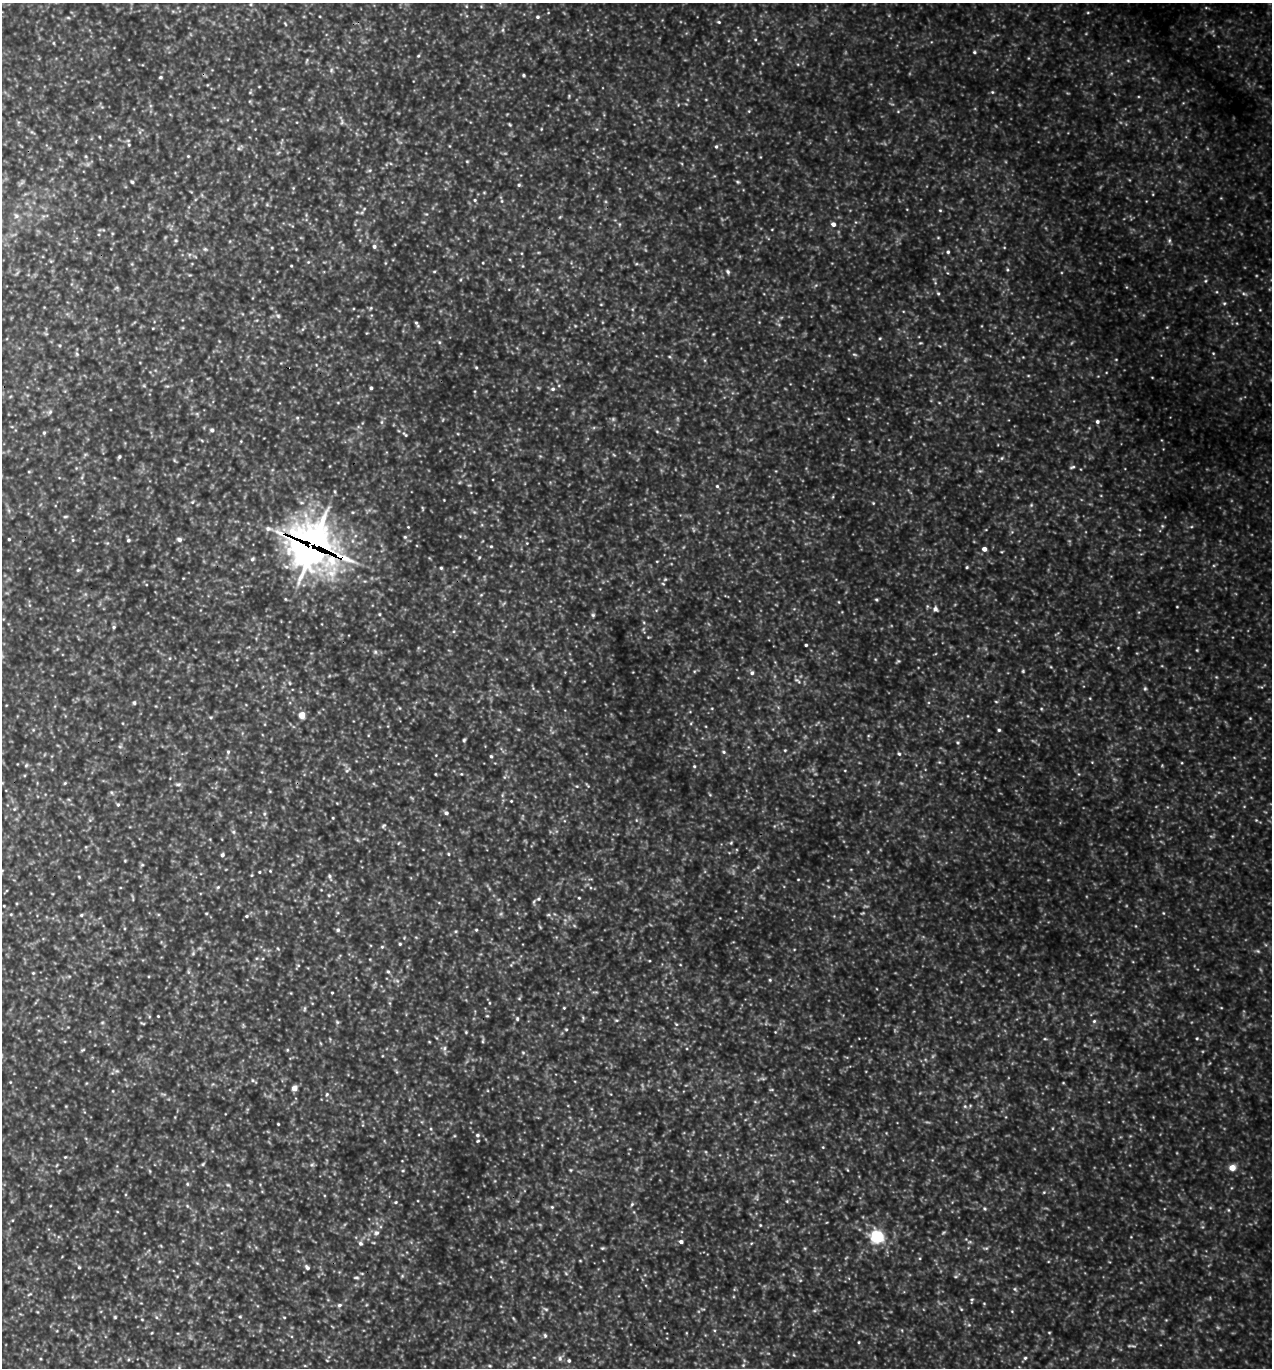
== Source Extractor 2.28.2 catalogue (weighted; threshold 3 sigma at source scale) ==
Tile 11 of 4 x 4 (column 3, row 3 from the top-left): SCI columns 2834-4103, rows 1392-2757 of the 5509 x 5495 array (HDU 1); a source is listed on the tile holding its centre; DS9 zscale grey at full resolution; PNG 1274 x 1370 px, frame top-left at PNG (2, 3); no overlay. Shown black and unused: <1% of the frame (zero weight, under 3 of 5 exposures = <1% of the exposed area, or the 3 px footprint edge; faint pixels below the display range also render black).
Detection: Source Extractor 2.28.2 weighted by HDU 2 'WHT'; one run over the whole footprint, this tile lists its part. Background 0.787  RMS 0.12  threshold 0.53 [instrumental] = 3 sigma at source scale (4.5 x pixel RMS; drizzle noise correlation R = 1.50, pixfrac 1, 0.05/0.05 arcsec/px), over >= 5 px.
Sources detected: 382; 23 too faint to see at this stretch — not listed; the other 359 listed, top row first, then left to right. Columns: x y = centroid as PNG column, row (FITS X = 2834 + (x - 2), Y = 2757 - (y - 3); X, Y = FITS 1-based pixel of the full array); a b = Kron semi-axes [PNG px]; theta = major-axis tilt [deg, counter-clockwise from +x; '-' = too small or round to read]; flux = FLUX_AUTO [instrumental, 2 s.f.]
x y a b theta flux
251 4 5 3 - 14
466 6 5 3 - 11
1206 8 6 3 -19 13
1088 12 5 3 - 13
537 17 5 4 - 20
719 22 5 4 - 17
285 24 6 3 -69 12
503 30 6 4 71 18
755 39 5 4 - 14
53 43 5 3 - 11
974 52 5 4 - 18
418 56 5 4 - 15
307 60 7 3 71 14
331 70 7 5 70 28
523 75 3 3 - 16
160 77 4 4 - 17
250 92 5 5 - 15
992 92 5 4 - 17
569 96 5 4 - 13
102 107 5 5 - 15
749 111 5 4 - 14
898 111 5 3 - 13
342 122 8 5 -86 25
510 125 5 3 - 13
541 129 5 3 - 10
32 132 9 4 -35 23
99 137 4 3 - 9.6
129 145 5 4 - 14
450 146 5 3 - 9.8
716 146 5 4 - 20
239 148 6 5 - 24
85 156 6 3 -70 14
188 156 4 4 - 12
467 161 4 4 - 12
369 170 7 4 19 18
132 182 5 4 - 18
738 182 7 4 -31 18
519 185 5 4 - 17
1153 194 5 3 - 9.8
202 195 6 4 -71 16
475 200 5 4 - 15
502 201 5 4 - 14
267 205 6 4 -1 16
364 209 6 5 - 18
940 210 4 4 - 14
426 214 4 4 - 13
16 216 8 8 - 48
560 217 5 3 - 12
619 224 6 4 -90 14
833 224 4 4 - 56
772 229 4 2 - 7.7
938 238 5 3 - 11
176 240 6 4 -21 17
1169 240 7 5 84 24
230 241 5 3 - 9.6
374 246 5 5 - 32
296 249 4 4 - 9.7
948 252 5 4 - 21
308 262 5 4 - 14
385 263 6 3 71 11
483 263 3 2 - 8.5
636 264 5 3 - 13
291 266 3 3 - 11
523 266 5 3 - 11
1007 270 5 4 - 14
434 272 5 3 - 13
728 272 6 5 - 26
1205 281 5 4 - 15
816 285 6 4 44 20
1126 287 6 3 -71 12
117 288 7 3 8 16
938 293 5 4 - 16
1244 294 9 4 -11 27
1224 303 6 5 - 18
601 304 4 3 - 9.9
371 308 6 5 - 17
278 316 8 5 -31 26
416 323 6 5 - 21
1167 327 5 3 - 11
46 334 6 4 -19 15
880 338 4 4 - 13
439 342 5 4 - 15
920 343 5 3 - 12
60 345 5 4 - 14
1213 353 5 3 - 12
77 354 5 5 - 19
854 354 7 3 -2 17
669 357 6 3 -9 15
1116 359 5 3 - 9.1
704 360 6 4 -70 15
476 367 5 4 - 14
1028 375 5 3 - 10
1152 377 4 2 - 8.5
144 386 6 4 -19 14
167 386 5 4 - 15
371 388 3 3 - 24
553 389 7 6 - 31
338 403 5 3 - 8.7
50 412 7 6 - 28
197 414 6 4 -45 19
297 418 5 5 - 19
382 422 6 4 89 20
1097 422 5 4 - 27
12 427 6 3 -19 14
212 430 5 5 - 33
657 432 5 3 - 11
44 433 5 4 - 18
405 434 8 3 -44 18
241 441 5 3 - 9.9
85 454 6 4 1 17
119 457 4 4 - 19
1002 458 6 5 - 22
174 460 6 4 -71 15
330 466 4 3 - 8.3
1072 467 7 4 16 20
29 472 5 3 - 12
717 486 5 4 - 19
833 497 6 4 88 14
192 502 5 5 - 17
873 503 5 4 - 13
1031 505 6 5 - 17
423 508 6 3 -70 13
65 516 7 3 1 16
1162 526 5 5 - 17
408 527 3 3 - 9
1191 527 5 3 - 15
268 529 8 6 -24 46
1012 532 5 5 - 16
460 536 4 4 - 12
405 537 5 4 - 16
9 539 3 3 - 14
73 540 5 5 - 17
128 540 5 4 - 22
179 540 6 5 - 38
107 543 5 5 - 15
527 543 4 3 - 8.9
313 546 25 22 -40 14000
491 546 4 4 - 14
984 549 5 4 - 68
1002 551 5 3 - 10
479 557 5 4 - 15
252 559 7 5 49 24
657 561 4 3 - 9.2
967 567 4 4 - 15
441 568 4 4 - 16
78 570 6 6 - 22
183 578 3 3 - 8.2
665 579 6 5 - 21
481 595 5 4 - 13
876 599 4 4 - 15
927 606 6 4 -72 16
1177 607 3 2 - 9.1
935 609 7 6 - 44
379 614 4 4 - 12
592 615 6 5 - 21
114 627 6 5 - 21
648 637 4 3 - 9.6
806 645 3 3 - 18
1118 648 4 4 - 13
375 652 6 5 - 24
170 658 5 3 - 13
1051 667 5 4 - 12
694 671 5 3 - 12
752 673 6 6 - 31
1216 677 5 4 - 12
290 683 5 3 - 12
1145 689 6 5 - 20
1090 698 5 3 - 9.9
996 702 5 3 - 14
134 703 5 4 - 19
399 708 5 4 - 14
712 708 4 4 - 11
1041 709 4 4 - 13
302 715 5 5 - 180
211 717 5 4 - 16
1250 718 4 3 - 12
691 723 5 3 - 12
999 730 5 4 - 21
464 740 6 4 74 18
958 742 6 5 - 18
120 746 6 4 0 19
785 750 4 3 - 12
228 752 5 5 - 21
724 752 6 4 -17 19
899 754 6 4 -70 20
436 755 3 3 - 8.2
491 756 5 4 - 18
939 762 5 4 - 15
1092 762 4 4 - 9.7
1182 763 4 3 - 11
26 765 6 4 67 17
694 766 4 4 - 15
347 770 10 4 49 26
435 774 4 3 - 9.6
461 774 4 4 - 11
65 783 5 4 - 14
178 784 8 6 -7 37
587 785 9 3 -53 16
577 786 5 4 - 14
710 795 5 3 - 12
511 801 3 3 - 9.6
118 804 5 5 - 20
14 809 6 4 46 17
446 813 6 5 - 36
264 814 7 5 -84 23
333 818 4 3 - 12
90 820 5 5 - 18
1256 820 4 4 - 12
383 826 7 5 34 21
233 832 6 5 - 23
357 840 7 4 -45 19
398 843 5 3 - 9.5
731 843 5 4 - 15
86 847 5 4 - 12
448 854 4 4 - 13
222 855 5 5 - 28
125 861 4 3 - 10
142 865 6 4 41 17
259 872 3 3 - 11
330 876 8 5 -68 28
79 877 4 3 - 9.8
798 879 4 3 - 8.9
218 887 6 4 45 17
329 895 5 4 - 15
133 898 11 2 -78 13
579 898 3 3 - 10
539 899 6 5 - 24
4 906 3 2 - 9.3
206 913 5 3 - 11
1163 913 4 4 - 12
11 914 5 4 - 12
81 915 5 4 - 19
548 915 6 4 1 16
246 916 6 4 4 19
1136 926 5 3 - 9.5
540 927 6 3 -46 13
125 928 5 3 - 12
338 930 6 6 - 27
476 930 4 3 - 14
456 931 5 4 - 14
400 944 3 3 - 15
382 947 5 4 - 16
278 949 6 4 -58 14
794 949 5 3 - 9.5
1258 951 6 4 -44 16
193 954 5 5 - 17
298 965 5 5 - 16
388 972 6 4 -61 19
33 973 4 3 - 11
770 980 5 4 - 16
397 981 7 4 -2 24
332 993 4 3 - 10
519 998 5 3 - 12
390 1003 6 4 -88 16
489 1003 5 3 - 12
564 1008 3 3 - 11
1221 1008 5 3 - 9.9
305 1009 7 3 89 16
158 1016 3 2 - 9.8
487 1016 4 4 - 12
583 1018 7 4 -89 17
517 1019 6 5 - 20
616 1020 6 4 5 15
1094 1021 5 5 - 23
337 1022 6 5 - 19
102 1023 5 5 - 16
143 1023 7 2 -19 13
676 1024 5 3 - 12
566 1029 4 3 - 13
466 1032 4 4 - 13
775 1032 4 4 - 9.9
436 1038 6 3 -45 14
1197 1038 4 4 - 14
330 1039 6 3 -72 11
1045 1039 5 3 - 14
483 1041 9 3 81 18
429 1042 4 3 - 9
444 1048 7 5 69 31
83 1049 6 3 -18 14
287 1050 5 3 - 12
523 1052 5 5 - 16
117 1071 7 6 - 28
397 1072 6 4 -70 15
253 1081 11 4 -34 22
10 1082 5 4 - 10
1063 1083 4 3 - 9.7
294 1088 5 4 - 100
771 1090 7 3 -7 14
113 1091 4 3 - 9.3
327 1094 7 5 64 24
755 1102 6 4 -20 14
965 1106 6 5 - 24
278 1124 3 2 - 11
431 1129 5 4 - 16
477 1135 6 5 - 25
478 1141 4 3 - 12
823 1147 4 4 - 13
65 1157 5 3 - 11
203 1164 6 4 25 16
57 1165 5 3 - 12
312 1165 8 5 61 25
1232 1168 5 5 - 170
570 1170 4 4 - 12
848 1170 5 3 - 10
150 1171 6 4 -88 12
403 1171 5 3 - 13
793 1181 6 3 -18 13
187 1184 6 4 -89 17
228 1185 6 5 - 18
1044 1192 5 4 - 14
787 1201 5 4 - 17
395 1202 5 4 - 15
632 1204 7 4 59 20
187 1206 5 5 - 16
552 1207 5 5 - 20
985 1209 6 5 - 19
760 1225 4 4 - 11
376 1233 9 7 22 43
877 1236 13 11 -30 510
966 1239 5 5 - 15
681 1242 5 4 - 35
360 1243 6 5 - 27
602 1248 6 4 19 17
986 1248 7 5 10 21
580 1261 4 3 - 8.9
197 1263 5 5 - 15
79 1267 4 4 - 15
307 1267 7 5 -49 28
566 1273 6 4 -3 15
402 1276 5 4 - 17
956 1276 6 3 0 16
356 1278 7 4 -6 19
1015 1289 6 5 - 22
29 1294 7 3 23 18
972 1300 8 3 78 18
984 1303 5 3 - 9.9
339 1305 6 5 - 25
545 1309 9 4 -25 26
961 1309 6 3 -45 13
1012 1311 4 4 - 11
240 1316 4 4 - 15
156 1317 6 3 -71 17
284 1317 4 4 - 12
513 1318 7 3 -71 13
142 1319 4 3 - 9.7
969 1325 6 4 -18 20
151 1333 4 3 - 9.7
1049 1333 4 3 - 11
545 1335 6 5 - 21
859 1342 3 3 - 11
794 1355 5 4 - 13
560 1358 8 7 - 41
1025 1358 5 5 - 19
40 1359 4 4 - 11
569 1360 5 5 - 22
327 1361 4 2 - 8.3
743 1365 6 5 - 18
305 1366 5 3 - 9.4
490 1366 5 4 - 14
Overlapping masked pixels (flux is a lower limit): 1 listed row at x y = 313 546
Unlisted compact peaks at least as high as the median listed source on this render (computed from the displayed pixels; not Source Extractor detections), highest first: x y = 115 1317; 613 419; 1228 1210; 205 249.